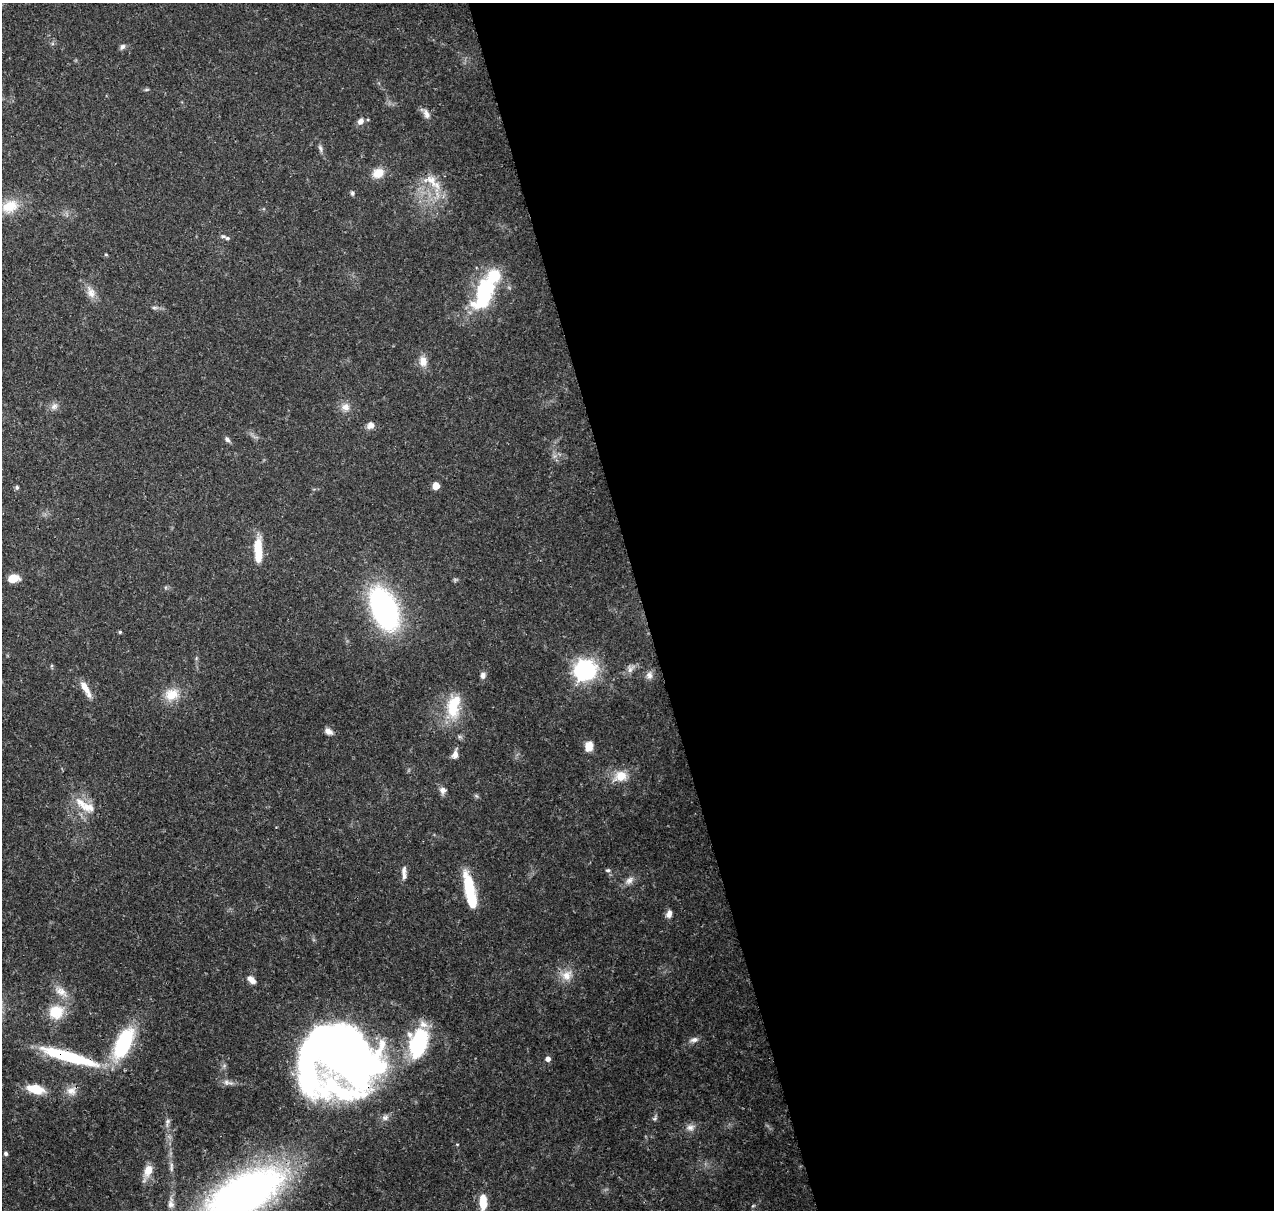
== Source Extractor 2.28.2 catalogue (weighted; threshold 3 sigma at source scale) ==
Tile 8 of 4 x 4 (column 4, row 2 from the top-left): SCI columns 3934-5205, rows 2543-3750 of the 5318 x 5038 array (HDU 1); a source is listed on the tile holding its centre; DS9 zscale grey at full resolution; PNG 1276 x 1212 px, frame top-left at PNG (2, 3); no overlay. Shown black and unused: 50% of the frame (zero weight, under 3 of 4 exposures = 8% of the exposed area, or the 3 px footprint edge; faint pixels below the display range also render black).
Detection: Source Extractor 2.28.2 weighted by HDU 2 'WHT'; one run over the whole footprint, this tile lists its part. Background 0.067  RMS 0.003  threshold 0.0137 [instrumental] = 3 sigma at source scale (4.5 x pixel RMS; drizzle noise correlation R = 1.50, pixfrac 1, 0.0396/0.0396 arcsec/px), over >= 5 px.
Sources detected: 73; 3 inside a brighter object's white glare — not listed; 6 inside a brighter listed object's ellipse — not listed separately; the other 64 listed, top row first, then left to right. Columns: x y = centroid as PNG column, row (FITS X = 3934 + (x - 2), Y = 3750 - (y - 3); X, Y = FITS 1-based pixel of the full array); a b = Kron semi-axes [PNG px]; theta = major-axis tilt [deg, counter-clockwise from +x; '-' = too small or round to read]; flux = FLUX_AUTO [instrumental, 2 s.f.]
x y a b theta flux
122 47 8 5 50 0.85
146 90 6 4 19 0.38
426 114 14 7 -69 1.7
360 121 8 7 - 1.5
320 148 11 5 -72 0.88
378 173 14 11 25 3.8
433 181 30 10 -46 5.2
352 193 6 5 - 0.55
10 206 24 16 26 7.4
227 238 7 5 0 0.67
91 293 15 10 -72 2.6
485 294 36 17 66 29
154 308 9 4 -8 0.65
423 361 14 10 -81 2.8
54 406 10 8 18 1.4
345 407 12 10 7 2.2
371 426 10 8 30 1.5
227 439 8 5 -44 0.82
436 486 5 5 - 4.9
17 487 5 5 - 0.58
258 549 22 9 86 7.2
13 579 12 7 8 4
384 609 27 15 -68 100
120 632 4 4 - 0.38
630 669 9 7 89 1.2
584 670 8 7 - 180
483 675 7 6 - 1.2
649 675 11 9 -83 1.5
85 687 19 8 -61 3.4
172 694 19 15 19 5.5
453 706 34 15 -84 10
328 731 10 6 -32 1.6
589 746 10 8 79 3.1
455 754 12 7 78 1.6
621 776 17 14 15 4.7
443 790 9 8 - 1.4
477 796 6 4 -70 0.46
88 807 25 13 -15 5.2
404 870 13 6 80 1.4
608 870 6 5 - 0.52
629 880 12 8 40 1.7
469 890 35 11 -79 13
669 914 9 6 74 1.7
567 975 16 13 61 3.8
251 980 11 6 -40 2
61 991 15 10 -24 2.8
56 1012 17 16 - 7.7
694 1040 12 7 11 1.3
123 1043 35 16 64 26
418 1044 32 19 79 26
68 1056 70 11 -16 24
348 1056 60 41 -49 230
548 1059 5 5 - 1.4
226 1082 9 5 -30 1
35 1089 21 10 -14 6.3
71 1091 14 12 0 2.8
654 1118 8 5 20 0.58
168 1122 13 5 74 1
690 1127 11 8 3 1.7
6 1153 5 4 - 0.68
148 1170 14 9 70 4
243 1195 77 34 32 160
483 1202 16 7 -90 6
171 1203 16 9 87 2.2
Overlapping masked pixels (flux is a lower limit): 2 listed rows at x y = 68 1056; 348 1056
Isophote crosses this tile's border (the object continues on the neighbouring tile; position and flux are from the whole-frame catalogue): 2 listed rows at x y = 243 1195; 483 1202